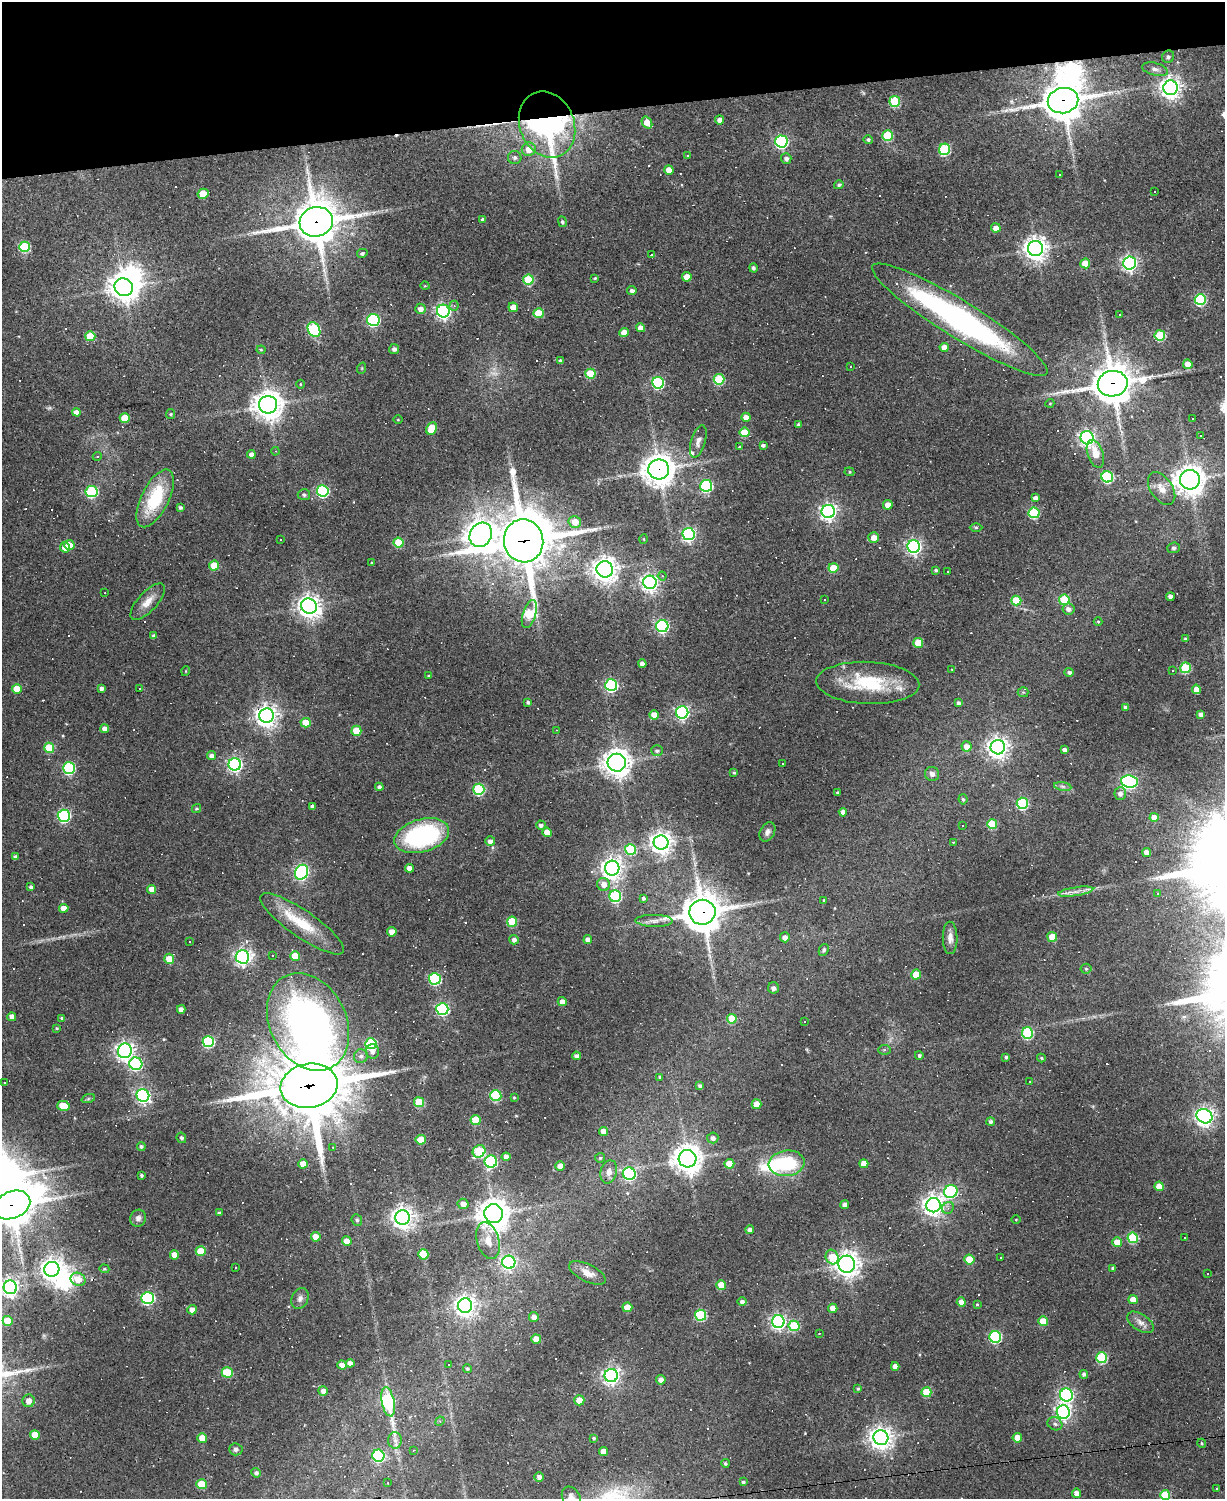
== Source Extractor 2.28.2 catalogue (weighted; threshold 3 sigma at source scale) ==
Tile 3 of 4 x 3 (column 3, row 1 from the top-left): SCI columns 2449-3671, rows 3128-4624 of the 4895 x 4870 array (HDU 1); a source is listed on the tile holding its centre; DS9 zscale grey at full resolution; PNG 1227 x 1501 px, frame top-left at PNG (2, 2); each listed source drawn as its Kron ellipse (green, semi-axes under 4 px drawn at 4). Shown black and unused: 7% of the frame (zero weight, under 2 of 3 exposures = <1% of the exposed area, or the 3 px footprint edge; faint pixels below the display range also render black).
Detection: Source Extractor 2.28.2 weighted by HDU 2 'WHT'; one run over the whole footprint, this tile lists its part. Background 0.0632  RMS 0.0059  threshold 0.0265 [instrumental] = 3 sigma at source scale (4.5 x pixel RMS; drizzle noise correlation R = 1.50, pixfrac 1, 0.05/0.05 arcsec/px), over >= 5 px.
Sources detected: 471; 3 too faint to see at this stretch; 4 inside a brighter object's white glare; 77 cosmic-ray / hot-pixel residue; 1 long thin detection or spike segment (spike, bleed or trail) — neither listed nor drawn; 5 inside a brighter listed object's ellipse — not listed separately; the other 381 listed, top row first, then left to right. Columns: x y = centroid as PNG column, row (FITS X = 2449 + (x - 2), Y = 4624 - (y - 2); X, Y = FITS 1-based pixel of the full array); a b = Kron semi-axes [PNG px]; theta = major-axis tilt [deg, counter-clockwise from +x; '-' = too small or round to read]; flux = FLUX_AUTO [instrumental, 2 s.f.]
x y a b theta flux
1168 57 6 6 - 1.7
1155 69 13 6 -14 2.5
1170 88 7 7 - 370
895 101 5 5 - 33
1063 101 15 12 11 1500
720 120 4 4 - 3.4
647 122 6 4 -54 6.6
547 124 34 27 -67 210
887 136 5 5 - 36
868 140 5 4 - 1.4
781 141 6 6 - 110
529 149 7 6 - 7.9
945 149 6 5 - 55
688 156 3 3 - 0.61
515 157 7 6 - 1.8
786 158 5 5 - 1.8
669 170 5 4 - 6
1060 174 3 3 - 1.2
839 185 5 4 - 1.4
1155 192 2 2 - 0.53
203 194 5 5 - 14
482 220 3 3 - 1.4
316 222 17 15 15 1900
562 222 5 4 - 1.2
996 228 4 4 - 4.7
25 247 5 5 - 42
1035 248 7 7 - 490
362 253 5 4 - 1.3
652 255 4 3 - 0.92
1085 263 5 5 - 9.5
1129 263 6 6 - 180
753 268 4 4 - 1.4
687 277 5 5 - 7.4
595 278 3 3 - 0.62
528 280 5 5 - 28
425 286 4 3 - 0.41
124 287 9 8 - 680
632 291 4 4 - 2
1200 299 5 5 - 62
454 306 5 4 - 1.4
513 307 5 4 - 7.3
420 309 5 5 - 3.4
443 311 6 6 - 170
538 313 5 5 - 20
1120 314 3 3 - 1.7
373 320 6 6 - 87
960 320 102 18 -32 190
640 328 4 4 - 3.9
314 330 8 6 -61 69
624 332 4 4 - 8.3
1160 335 5 5 - 37
90 336 5 5 - 19
944 347 4 4 - 6.4
394 349 5 5 - 1.6
261 350 4 4 - 0.76
561 361 4 3 - 1.8
1188 364 5 4 - 9.1
850 367 3 2 - 0.46
362 368 6 3 72 0.6
590 374 5 5 - 25
719 379 5 5 - 35
658 383 6 6 - 73
300 384 4 3 - 0.51
1113 384 15 12 11 1700
1050 403 4 3 - 0.5
268 405 9 9 - 760
76 412 4 4 - 4.6
171 414 5 4 - 0.72
746 417 4 4 - 4.5
125 418 5 5 - 16
1192 418 3 2 - 0.53
398 420 4 3 - 0.48
798 424 3 3 - 1.3
432 428 6 5 - 17
745 432 5 5 - 20
1200 436 2 2 - 0.42
1087 438 7 6 - 170
698 442 17 7 73 3.2
763 445 4 3 - 1.4
740 447 4 3 - 0.54
275 451 4 3 - 0.51
251 454 4 4 - 3.4
1095 454 14 8 -71 8.7
97 456 5 4 - 0.71
659 469 10 10 - 890
849 472 5 4 - 0.72
1107 477 6 5 - 58
1190 480 10 9 - 710
706 486 6 6 - 77
1162 488 18 11 -56 6.4
323 491 6 6 - 83
92 492 6 5 - 65
304 495 6 5 - 1.5
155 498 31 14 64 30
1035 498 4 4 - 2.4
888 505 5 4 - 6
180 508 3 3 - 1.4
828 511 6 6 - 220
1034 513 5 5 - 46
575 522 6 6 - 7.8
976 527 6 4 0 0.88
689 534 6 6 - 130
481 535 13 10 61 730
874 537 5 5 - 5.7
280 539 3 3 - 1.6
644 539 5 3 - 0.57
524 541 21 19 -80 3200
399 543 5 5 - 20
69 545 5 5 - 8.9
914 546 6 6 - 170
65 547 5 5 - 5.3
1174 548 6 5 - 1.4
371 563 3 2 - 0.44
214 566 5 5 - 15
833 568 5 5 - 17
605 569 8 8 - 550
936 570 4 4 - 1.1
947 571 3 2 - 0.36
662 576 4 4 - 0.98
650 582 7 6 - 260
105 593 2 2 - 0.36
1170 597 4 4 - 2.8
825 600 3 3 - 2.8
1064 600 5 5 - 31
1016 601 5 5 - 15
148 602 23 9 47 6.8
309 606 8 7 - 460
1068 609 6 5 - 2.7
529 614 14 6 72 44
1098 622 4 4 - 0.61
662 626 6 6 - 110
154 636 4 4 - 1.7
1186 639 4 3 - 1.4
918 643 5 5 - 19
642 664 4 4 - 3
1185 668 5 5 - 34
952 669 3 2 - 0.39
1172 670 3 3 - 1.2
186 671 5 3 - 0.43
1069 672 4 4 - 1.7
428 676 3 3 - 0.52
868 683 51 21 -2 38
611 685 6 6 - 87
101 688 4 4 - 2
17 689 5 5 - 13
139 689 3 2 - 0.5
1196 689 5 4 - 6.1
1023 692 5 5 - 0.75
528 702 4 3 - 1.1
958 703 4 4 - 1.9
1125 707 4 3 - 1.5
682 712 6 6 - 140
1201 714 4 4 - 2.9
654 715 5 4 - 5
267 716 7 7 - 440
306 723 5 5 - 12
105 729 4 4 - 3.9
556 730 3 2 - 0.31
356 731 5 5 - 18
966 746 5 5 - 5.1
998 747 7 7 - 390
49 748 5 5 - 23
1064 750 4 4 - 2.2
657 751 6 5 - 1.5
212 756 4 4 - 2.7
617 763 9 9 - 660
235 764 6 6 - 160
783 764 3 2 - 0.74
69 768 6 6 - 72
734 773 4 3 - 1
932 774 7 7 - 2.5
1129 781 8 6 -7 140
1063 786 8 4 -9 1.4
379 787 4 4 - 2
479 789 5 5 - 49
837 793 3 3 - 0.8
1120 793 6 6 - 2.6
963 799 5 4 - 1
1022 803 5 5 - 56
312 806 3 3 - 1.3
196 809 5 4 - 1.1
843 812 4 4 - 3
64 816 6 6 - 93
1154 817 4 4 - 6.7
992 824 5 5 - 27
541 825 5 4 - 1.8
963 826 2 2 - 0.4
547 832 4 4 - 8
767 832 10 7 61 2.5
422 836 28 16 16 85
490 841 5 5 - 2.4
661 842 7 7 - 460
954 842 4 3 - 0.54
631 849 5 5 - 37
1147 852 4 4 - 3.7
15 857 4 4 - 1.9
409 868 4 4 - 3.7
612 868 7 7 - 420
301 872 8 6 60 130
604 884 6 6 - 4.7
31 887 4 4 - 1.8
152 889 4 4 - 4.9
1076 892 18 4 9 3.5
1157 894 4 3 - 0.86
615 896 6 6 - 63
643 898 4 4 - 1.6
824 900 4 3 - 0.68
64 908 5 4 - 6
702 912 13 12 - 1600
654 921 18 6 -1 4
512 922 5 5 - 25
302 924 50 13 -35 24
392 932 5 4 - 6.2
785 937 5 5 - 3.2
1052 937 5 5 - 10
950 938 16 7 -90 3.8
514 940 5 4 - 2.1
588 940 4 4 - 3.8
190 941 2 2 - 0.49
824 950 6 4 62 1.2
272 956 3 2 - 0.72
295 956 5 4 - 13
242 957 7 6 - 210
169 959 5 5 - 15
1086 969 5 5 - 0.93
916 975 5 5 - 15
435 979 6 5 - 66
773 988 5 5 - 2.1
562 1002 4 4 - 4.2
181 1009 4 4 - 3.1
442 1009 6 6 - 96
12 1017 4 4 - 3.6
62 1018 4 3 - 1.1
732 1019 5 4 - 20
805 1021 2 2 - 0.42
308 1022 51 38 -63 280
57 1028 4 4 - 0.6
1027 1033 6 5 - 52
208 1042 5 5 - 63
371 1044 6 5 - 54
885 1050 6 5 - 1
125 1051 7 7 - 270
372 1051 7 7 - 2.4
919 1055 4 4 - 1.3
361 1056 7 6 - 2
576 1056 4 4 - 2.4
1006 1057 4 3 - 1.3
1041 1058 4 3 - 0.81
136 1064 6 6 - 72
660 1077 4 4 - 0.87
1030 1081 3 2 - 0.39
4 1082 2 2 - 0.63
309 1086 28 22 10 4900
700 1086 4 4 - 1.3
143 1095 6 6 - 140
496 1096 6 5 - 40
514 1098 3 2 - 0.53
88 1099 7 4 19 1
419 1102 5 5 - 25
756 1104 5 5 - 10
63 1106 6 5 - 13
1204 1116 8 6 -29 280
476 1120 5 5 - 18
991 1122 4 4 - 1.6
604 1131 5 4 - 5.2
181 1138 5 4 - 1.3
713 1138 5 5 - 2.6
421 1140 5 5 - 17
141 1146 4 4 - 1.2
333 1147 3 2 - 0.53
479 1151 6 6 - 33
506 1157 4 4 - 3.5
600 1158 5 5 - 0.91
687 1159 9 8 - 800
491 1162 6 6 - 79
787 1163 18 13 7 37
303 1164 5 4 - 6
729 1164 5 4 - 12
864 1164 4 4 - 7.1
560 1166 4 4 - 6
609 1172 12 8 74 4.4
629 1174 6 6 - 100
141 1175 4 3 - 1
1159 1186 5 4 - 9.6
951 1191 7 6 - 86
463 1204 5 5 - 4.2
12 1205 19 13 23 1600
845 1205 4 4 - 3.1
933 1205 7 7 - 400
948 1208 6 5 - 1.5
219 1213 4 3 - 1.1
494 1214 9 9 - 950
403 1217 7 7 - 420
138 1218 8 7 - 2.5
357 1220 6 5 - 1.2
1016 1220 4 3 - 0.44
750 1230 4 4 - 2.2
316 1237 5 4 - 6.5
1185 1237 3 3 - 0.72
1133 1238 5 5 - 36
347 1241 5 4 - 7.1
488 1241 19 11 -74 7.3
1117 1242 5 4 - 8.6
201 1251 5 5 - 13
423 1254 5 5 - 20
174 1255 4 4 - 6
832 1257 7 6 - 12
1000 1257 3 2 - 0.79
969 1260 5 5 - 18
509 1262 6 6 - 130
847 1264 8 8 - 480
236 1267 3 2 - 0.59
1113 1268 4 3 - 1.3
52 1269 7 7 - 440
104 1269 5 4 - 0.79
587 1273 20 8 -26 6.1
1207 1274 3 2 - 0.4
78 1279 8 6 -25 9.2
721 1285 5 5 - 10
10 1287 7 6 - 260
148 1298 6 6 - 95
300 1298 11 8 66 2.6
1133 1300 4 4 - 6.9
742 1302 4 4 - 2
961 1302 4 4 - 4.6
977 1304 3 3 - 0.55
465 1306 7 7 - 380
627 1307 5 5 - 11
833 1308 5 4 - 5.2
192 1310 4 4 - 4
701 1315 6 5 - 51
534 1317 5 4 - 2.8
8 1321 5 5 - 16
1043 1321 5 5 - 13
778 1322 6 6 - 180
1140 1322 15 8 -34 3.8
794 1326 5 5 - 32
819 1333 3 2 - 0.37
995 1337 6 6 - 69
536 1339 5 4 - 8.5
1102 1358 5 5 - 49
350 1363 4 4 - 3.8
342 1365 4 4 - 4.6
448 1365 3 2 - 0.63
895 1366 4 4 - 3.6
467 1369 4 4 - 1.1
227 1372 5 5 - 27
1084 1374 4 4 - 1.5
611 1375 6 6 - 210
661 1380 5 4 - 3.2
858 1389 4 3 - 0.86
323 1391 5 4 - 2.7
926 1392 5 5 - 21
1066 1395 6 6 - 130
579 1400 5 5 - 9.6
29 1401 6 6 - 4.8
388 1402 15 6 -78 87
1063 1412 7 6 - 180
440 1421 5 4 - 0.74
1055 1424 8 6 -27 1.9
35 1435 5 5 - 10
202 1438 5 4 - 10
594 1438 4 4 - 0.99
881 1438 7 7 - 460
1017 1438 5 4 - 7.7
395 1440 8 6 -88 2.7
1202 1443 4 4 - 0.66
236 1449 7 6 - 1.6
413 1450 4 3 - 0.58
603 1451 4 4 - 4.8
378 1456 6 6 - 61
725 1463 4 4 - 1
256 1473 5 4 - 1.6
539 1477 5 4 - 2.2
743 1482 4 4 - 1.1
388 1483 2 2 - 0.31
201 1484 5 5 - 20
1217 1489 3 3 - 1
1077 1493 5 4 - 3.6
1165 1495 5 5 - 26
571 1498 12 9 -62 4.7
Overlapping masked pixels (flux is a lower limit): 9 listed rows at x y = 1063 101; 547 124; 316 222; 1113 384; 659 469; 524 541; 702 912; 309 1086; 12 1205
Isophote crosses this tile's border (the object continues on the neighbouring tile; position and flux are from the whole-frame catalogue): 4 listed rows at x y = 12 1205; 10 1287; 1165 1495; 571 1498